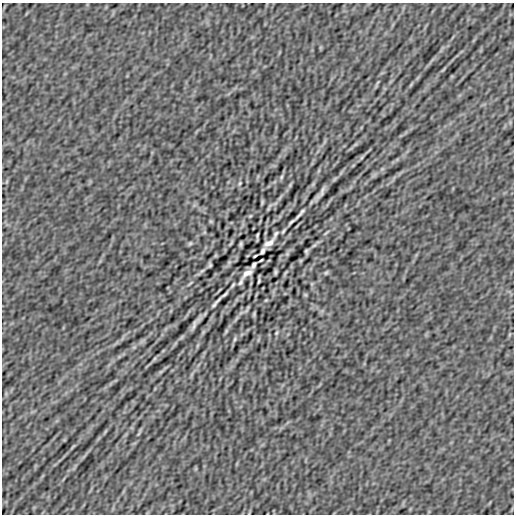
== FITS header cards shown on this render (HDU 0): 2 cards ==
NAXIS1  =                  512
NAXIS2  =                  512

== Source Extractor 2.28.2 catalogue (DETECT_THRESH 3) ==
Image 512 x 512 px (HDU 0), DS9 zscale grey, 1 PNG px = 1 image px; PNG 516 x 516 px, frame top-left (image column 1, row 512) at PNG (2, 3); no overlay
Background -1.68e-06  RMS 5.4e-05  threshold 1.62e-04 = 3 sigma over >= 5 px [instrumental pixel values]
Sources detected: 47; all 47 listed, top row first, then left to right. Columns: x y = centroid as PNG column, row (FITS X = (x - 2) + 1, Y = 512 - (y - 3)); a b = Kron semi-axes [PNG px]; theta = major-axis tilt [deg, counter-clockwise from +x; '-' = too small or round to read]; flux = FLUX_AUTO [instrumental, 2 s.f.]
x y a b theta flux
443 70 10 3 50 0.0063
362 157 8 3 60 0.0041
281 177 7 4 76 0.0058
240 183 6 4 72 0.0045
290 185 7 4 54 0.0057
321 193 14 3 57 0.018
262 202 5 3 - 0.0053
270 206 9 4 45 0.0058
300 214 13 2 49 0.011
250 216 4 3 - 0.0034
211 221 5 4 - 0.004
291 222 8 2 44 0.0076
283 231 5 2 - 0.005
326 233 12 2 39 0.0059
276 234 6 3 61 0.0066
257 236 8 2 85 0.0056
190 243 6 4 53 0.0049
269 243 11 5 32 0.021
241 244 4 3 - 0.0061
314 245 8 4 37 0.0069
263 251 7 3 60 0.004
306 251 4 3 - 0.0057
287 254 6 5 - 0.0059
255 256 4 2 - 0.0041
261 260 4 2 - 0.0041
210 265 4 3 - 0.0057
253 265 8 3 59 0.0027
202 271 8 4 37 0.0069
275 272 4 3 - 0.0061
247 273 10 5 30 0.021
326 273 6 4 53 0.005
259 280 8 2 85 0.0056
240 282 7 3 63 0.0068
190 283 12 2 39 0.0059
233 285 5 2 - 0.005
225 294 8 2 44 0.0074
305 295 5 4 - 0.004
266 300 4 3 - 0.0034
216 302 13 2 49 0.011
246 310 9 4 45 0.0056
254 314 5 3 - 0.0055
195 323 14 3 57 0.018
276 333 6 4 72 0.0046
235 339 7 4 76 0.0059
154 359 8 3 60 0.0041
139 433 15 3 67 0.0091
73 446 10 3 50 0.0064